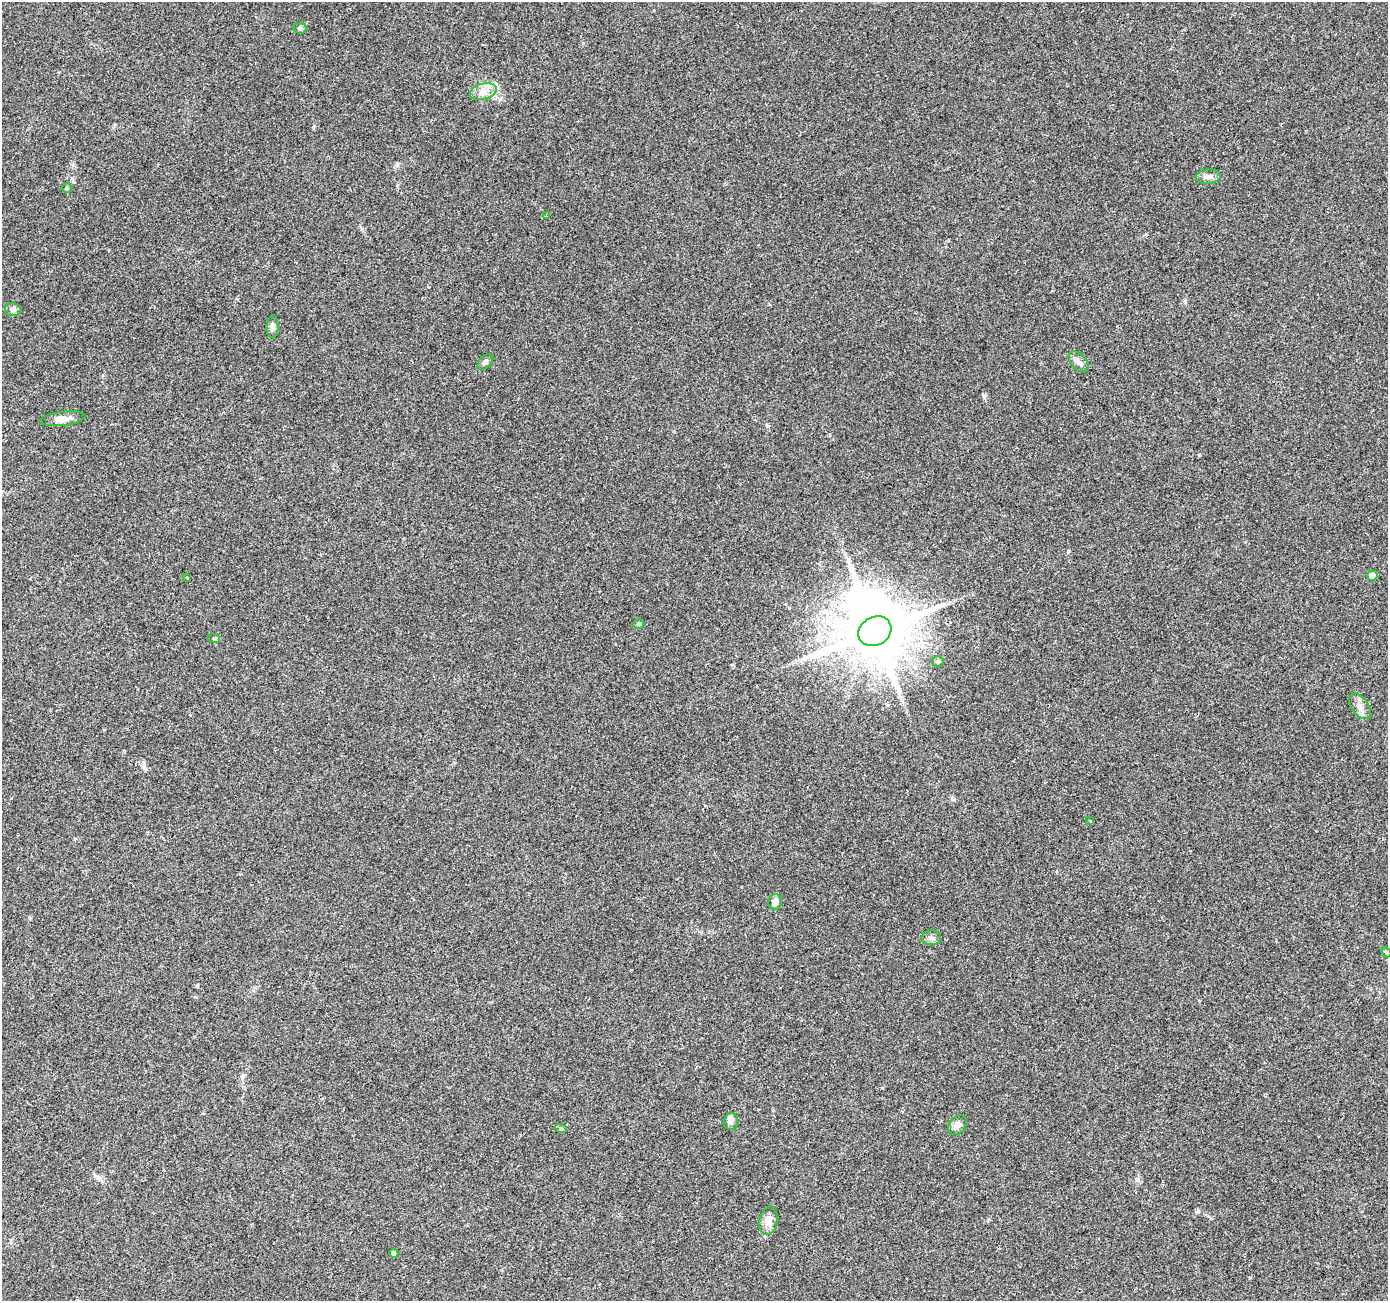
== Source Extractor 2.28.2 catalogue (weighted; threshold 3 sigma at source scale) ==
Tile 7 of 4 x 4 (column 3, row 2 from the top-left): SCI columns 2777-4162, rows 2874-4172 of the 5547 x 5680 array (HDU 1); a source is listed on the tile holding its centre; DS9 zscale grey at full resolution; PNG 1390 x 1303 px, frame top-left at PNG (2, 2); each listed source drawn as its Kron ellipse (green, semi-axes under 4 px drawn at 4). Shown black and unused: <1% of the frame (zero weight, under 2 of 3 exposures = <1% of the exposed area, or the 3 px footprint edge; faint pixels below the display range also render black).
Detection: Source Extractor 2.28.2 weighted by HDU 2 'WHT'; one run over the whole footprint, this tile lists its part. Background 0.0544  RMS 0.0058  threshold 0.0262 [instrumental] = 3 sigma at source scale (4.5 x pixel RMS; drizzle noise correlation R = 1.50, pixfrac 1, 0.0396/0.0396 arcsec/px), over >= 5 px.
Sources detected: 27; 1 inside a brighter object's white glare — neither listed nor drawn; the other 26 listed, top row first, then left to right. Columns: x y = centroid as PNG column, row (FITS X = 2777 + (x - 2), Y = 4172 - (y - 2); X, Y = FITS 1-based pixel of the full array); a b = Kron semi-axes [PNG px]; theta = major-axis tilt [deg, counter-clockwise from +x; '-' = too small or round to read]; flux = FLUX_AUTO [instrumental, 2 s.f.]
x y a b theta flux
300 28 6 5 - 1.3
483 92 13 8 16 4.8
1208 177 12 7 4 2.9
67 188 4 4 - 0.81
547 216 4 4 - 0.52
13 309 8 6 -5 2.3
273 327 11 6 89 2
485 362 9 6 41 1.6
1079 362 12 7 -49 2.8
63 419 23 7 6 5
1372 575 5 5 - 4
187 577 4 3 - 0.56
639 624 5 4 - 0.97
875 631 17 14 29 5200
214 638 6 4 -19 0.77
938 661 6 5 - 1
1360 706 14 8 -55 3.7
1090 821 3 2 - 0.49
775 902 8 6 83 3.6
931 938 10 7 4 2.3
1386 952 6 4 -44 0.81
731 1122 8 7 - 2.1
958 1125 11 8 50 3
561 1129 6 4 -19 0.84
768 1221 14 9 75 5.2
394 1253 4 4 - 2
Unlisted compact peaks at least as high as the median listed source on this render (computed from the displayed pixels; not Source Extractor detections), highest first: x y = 984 397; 1068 551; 97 1178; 583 43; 1185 301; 1199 455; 952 799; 1198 1211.